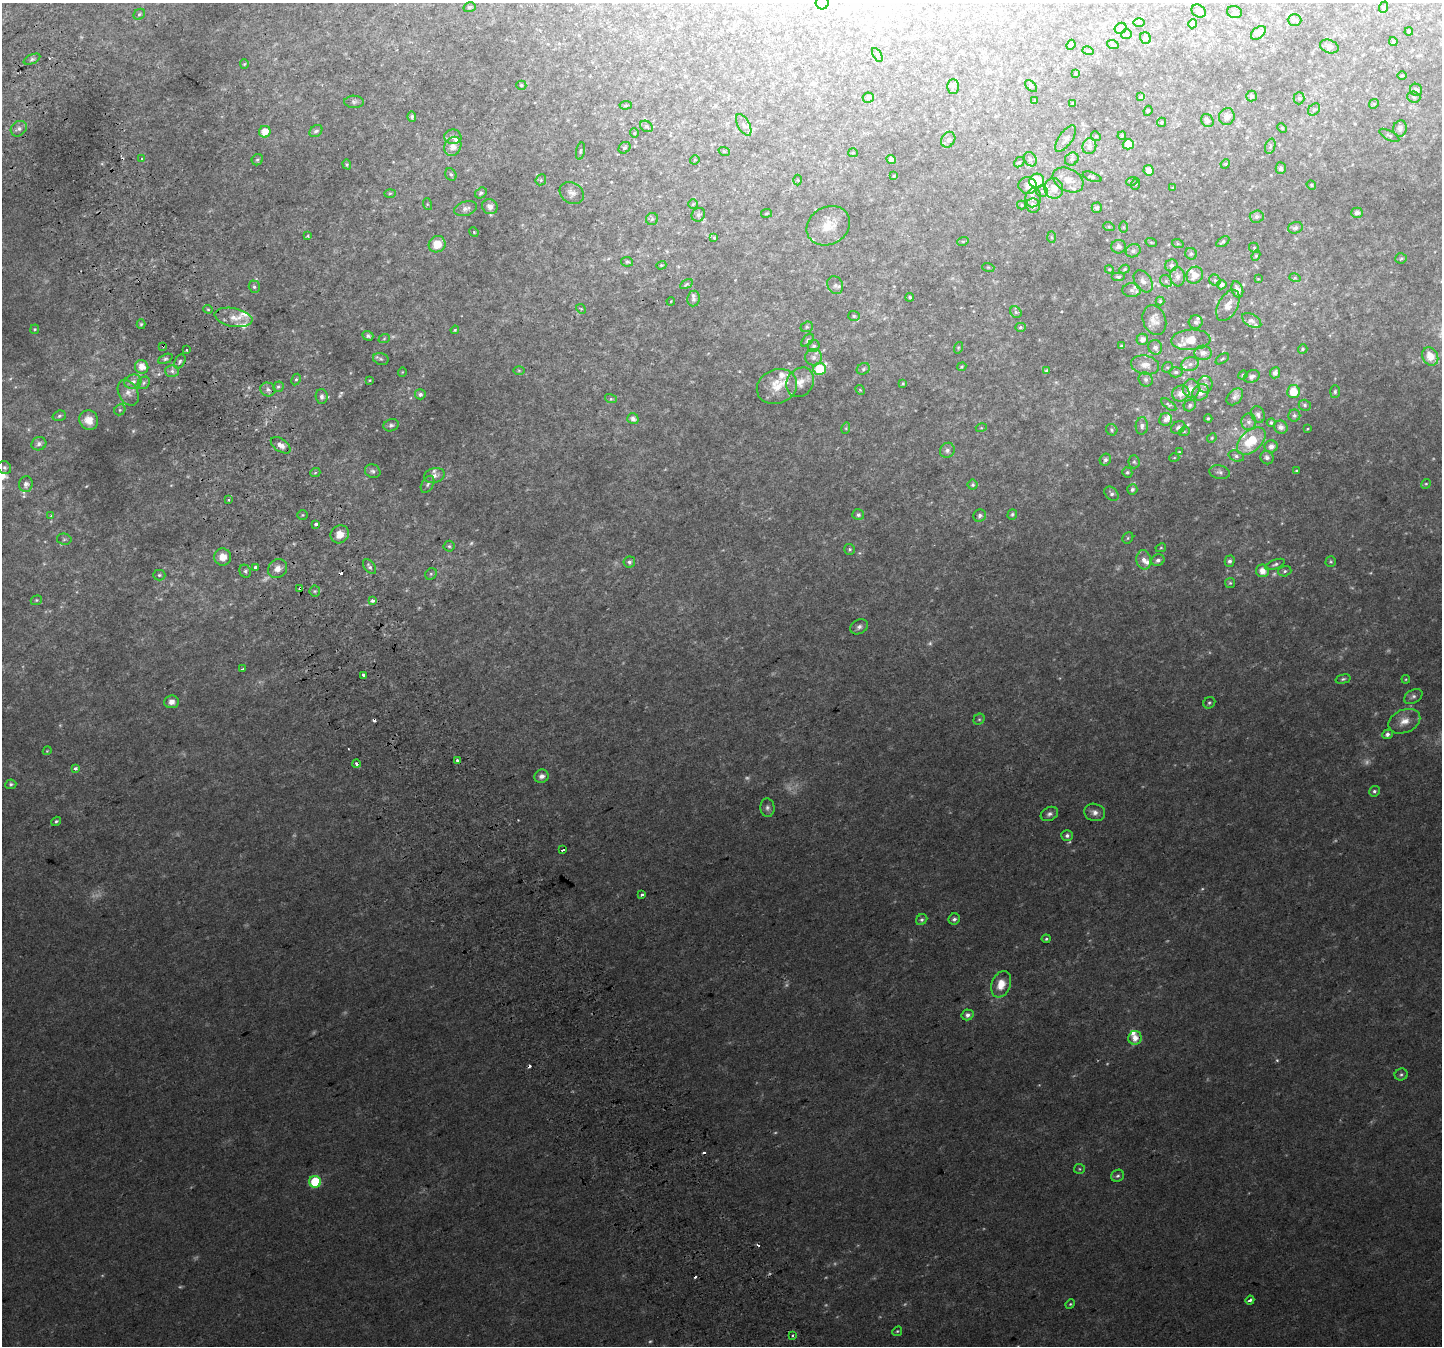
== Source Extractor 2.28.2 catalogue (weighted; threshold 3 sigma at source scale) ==
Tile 11 of 4 x 4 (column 3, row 3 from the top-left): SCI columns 2920-4359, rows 1524-2867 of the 5835 x 5676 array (HDU 1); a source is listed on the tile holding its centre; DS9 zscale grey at full resolution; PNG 1444 x 1348 px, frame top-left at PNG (2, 3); each listed source drawn as its Kron ellipse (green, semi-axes under 4 px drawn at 4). Shown black and unused: <1% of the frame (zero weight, under 2 of 3 exposures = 2% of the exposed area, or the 3 px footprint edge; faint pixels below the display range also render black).
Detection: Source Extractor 2.28.2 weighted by HDU 2 'WHT'; one run over the whole footprint, this tile lists its part. Background 0.0434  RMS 0.0093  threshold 0.042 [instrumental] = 3 sigma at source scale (4.5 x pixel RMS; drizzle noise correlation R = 1.50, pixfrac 1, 0.0396/0.0396 arcsec/px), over >= 5 px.
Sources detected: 408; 33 too faint to see at this stretch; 9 cosmic-ray / hot-pixel residue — neither listed nor drawn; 27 inside a brighter listed object's ellipse — not listed separately; the other 339 listed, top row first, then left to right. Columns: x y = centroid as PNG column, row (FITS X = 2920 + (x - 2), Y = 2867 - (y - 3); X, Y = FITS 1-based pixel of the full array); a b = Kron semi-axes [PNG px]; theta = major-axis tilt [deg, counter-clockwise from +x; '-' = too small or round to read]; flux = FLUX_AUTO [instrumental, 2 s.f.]
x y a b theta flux
822 3 6 6 - 42
470 7 6 4 16 1.5
1384 7 6 4 70 1.1
1199 11 7 6 - 2.7
1234 12 7 6 - 2.4
139 14 6 5 - 1.6
1294 20 7 5 0 1.6
1139 23 5 4 - 0.95
1193 24 5 4 - 2.9
1121 28 6 5 - 1.7
1409 32 4 3 - 1.8
1258 33 8 5 41 3.9
1126 34 5 5 - 1.5
1145 38 6 5 - 2.1
1393 42 4 4 - 1.6
1071 45 5 4 - 1.2
1113 45 6 4 -19 0.93
1329 47 9 6 -21 3
1088 51 6 3 -16 0.96
877 55 7 4 -59 1.3
32 59 9 4 25 2
244 64 5 4 - 1
1075 74 3 3 - 1
1402 75 5 3 - 0.85
521 85 5 4 - 1.5
953 86 7 6 - 2.1
1031 86 7 4 -45 1.4
1416 90 6 6 - 3.6
1251 96 5 5 - 1.8
1141 97 4 3 - 1.3
1414 97 6 5 - 1.7
868 98 5 5 - 1.8
1299 98 6 5 - 1.6
1035 100 4 4 - 1
354 102 10 6 0 2.7
1072 103 3 2 - 0.59
1374 104 5 4 - 1.2
626 105 6 4 6 1.2
1314 109 7 5 46 2
1148 111 5 4 - 1.1
412 117 5 4 - 2
1227 117 8 8 - 5.4
1207 121 7 6 - 3
1161 122 5 4 - 1.4
744 125 12 6 -61 3.5
646 126 7 5 -32 1.5
1282 128 5 4 - 0.93
1400 128 8 6 82 4.6
19 129 9 7 38 3.4
316 131 7 5 40 2.3
265 132 6 5 - 13
634 133 4 4 - 0.89
1389 135 11 4 -28 2
1096 136 5 4 - 1
1122 136 4 3 - 1.1
453 137 8 7 - 4
1066 139 15 6 55 4.6
948 140 8 6 58 2.4
1128 144 5 5 - 11
453 146 10 8 63 8.7
1089 146 8 7 - 3.5
1270 146 8 5 71 1.8
624 148 6 5 - 1.8
580 151 9 3 79 1.2
724 151 6 3 -19 0.93
853 153 5 4 - 1
142 159 3 2 - 0.81
891 159 5 4 - 3.3
1030 159 7 6 - 2.9
1072 159 7 6 - 2.3
257 160 6 5 - 1.6
695 160 5 4 - 0.95
1019 162 6 4 41 1.2
347 164 5 4 - 1
1225 164 5 3 - 0.84
1281 168 6 5 - 2.4
1149 170 5 5 - 6.7
451 174 6 5 - 2
894 176 3 2 - 0.82
1092 177 10 4 -20 1.7
541 180 6 5 - 1.5
798 180 5 3 - 0.78
1068 180 16 11 -28 9.6
1037 181 7 7 - 30
1132 181 6 3 18 1.1
1136 184 6 3 70 0.91
1311 185 5 4 - 1
1028 186 9 8 - 5.8
1054 188 10 9 - 8.6
1173 188 3 3 - 0.79
1042 191 6 5 - 2
390 193 6 4 2 1
481 193 6 5 - 1.6
572 193 13 10 -30 5
1033 198 9 8 - 4.8
427 204 6 4 -72 1
693 204 5 5 - 1
1022 205 4 4 - 1.2
1033 206 7 7 - 5.2
490 207 8 7 - 4.7
1097 208 5 5 - 2.1
466 209 12 7 16 3.9
767 213 5 3 - 0.93
1357 213 6 5 - 2.5
698 215 7 6 - 2.1
1257 217 7 6 - 2.9
652 219 6 6 - 1.9
828 226 22 19 30 18
1109 227 6 4 -18 1.1
1123 227 6 4 -90 1
1295 228 7 5 17 2.5
474 232 5 4 - 0.95
308 236 4 3 - 1
1052 237 6 4 -88 1.2
714 238 4 3 - 0.98
963 241 6 3 19 0.89
1151 242 6 3 -19 0.9
1223 242 7 4 33 1.9
437 244 9 8 - 15
1178 244 6 4 -19 1.1
1118 247 7 6 - 3.4
1254 248 5 4 - 1.1
1133 251 8 6 27 2.9
1191 254 6 5 - 1.9
1256 256 5 4 - 1.3
1401 258 6 5 - 1.4
627 262 6 5 - 1.9
661 265 5 4 - 1.1
1171 265 6 6 - 2.5
988 267 6 4 -18 1
1109 269 4 3 - 0.81
1124 269 5 4 - 1.1
1195 275 9 8 - 8
1177 276 10 7 -84 4.5
1118 277 7 4 0 1.8
1295 278 6 3 -16 1.1
1258 279 3 3 - 0.66
1215 280 6 5 - 1.6
1143 281 12 8 -55 4.5
1166 281 6 5 - 1.9
686 284 7 3 29 1.4
835 285 9 7 -64 3.3
1222 285 5 4 - 3.3
254 287 6 5 - 2.1
1237 289 8 5 -70 4.7
1132 290 9 7 0 3.4
910 297 4 4 - 1.7
694 299 8 6 83 2.5
671 301 4 3 - 0.58
1160 301 4 4 - 1
1228 305 17 9 62 8.4
208 309 4 4 - 1.2
581 309 5 4 - 1.1
1016 312 6 5 - 1.9
854 316 6 5 - 1.7
233 317 19 9 -11 11
1154 320 15 11 -70 7.9
1252 320 11 6 -32 3.5
1196 322 7 6 - 2.5
141 324 5 4 - 1.3
807 327 6 5 - 1.5
1020 327 5 4 - 1.6
35 329 5 4 - 1
455 330 4 3 - 1
368 336 5 4 - 2.4
384 339 6 3 20 1
1142 339 6 5 - 5.2
807 340 8 4 48 1.6
1191 340 19 10 3 15
163 346 3 2 - 0.81
814 346 6 5 - 2.4
1122 346 4 3 - 1.8
1155 347 7 7 - 4
958 348 6 4 72 1.1
1303 349 5 4 - 1.6
186 350 2 2 - 1.1
1203 353 9 7 -4 5.8
1430 356 9 7 -62 13
814 357 8 8 - 3.7
165 359 8 4 27 1.8
381 359 8 5 -15 2.1
1222 359 7 3 35 1.3
180 361 7 5 61 2.4
1190 364 9 7 17 4.2
1145 365 14 9 -11 9
142 367 7 6 - 10
962 367 5 4 - 1.2
1167 367 5 5 - 1.4
820 369 6 6 - 33
863 369 7 5 30 1.8
519 370 6 4 -1 0.94
172 371 7 6 - 3.1
1047 371 3 3 - 1.5
402 372 5 3 - 0.63
1176 372 7 5 -1 2.2
1275 373 5 5 - 4.3
1243 375 5 4 - 1.1
1252 377 8 6 23 2.7
296 379 6 4 62 1.6
1146 379 7 6 - 2.9
370 380 4 3 - 0.8
133 382 8 7 - 4.7
800 382 15 13 54 10
144 383 7 5 47 2.4
903 383 4 3 - 1
1205 384 8 7 - 4.1
777 386 21 17 23 18
278 387 6 5 - 1.7
1191 388 9 8 - 6
268 389 7 7 - 3.3
860 390 5 4 - 1
1293 391 7 6 - 16
1200 392 9 7 46 6.3
1335 392 6 5 - 1.6
128 393 14 9 -61 6.6
1181 393 9 8 - 7.2
420 394 5 5 - 2.6
322 396 7 6 - 3.2
1235 397 10 6 46 4.3
611 399 6 4 -17 1.4
1169 405 9 4 -36 1.4
1190 405 6 5 - 2.1
1305 405 6 5 - 1.8
120 410 6 5 - 1.6
1258 414 8 6 -67 3.3
1294 415 6 6 - 2.2
59 416 7 5 18 1.8
1208 418 4 3 - 1.1
633 419 5 5 - 4.6
89 420 10 9 - 9.4
1166 420 6 6 - 3.6
1249 422 8 7 - 3.4
1271 423 4 4 - 1.5
391 425 8 6 16 2.5
1142 426 8 6 86 3
1178 427 7 6 - 2.4
1281 427 7 6 - 4.8
846 428 6 4 73 1.2
981 428 5 3 - 0.94
1307 429 4 3 - 0.77
1112 430 6 5 - 1.6
1184 432 5 3 - 0.99
1212 438 5 4 - 1
1251 441 17 10 42 29
39 444 7 6 - 3.1
281 445 11 6 -35 5.6
1271 446 6 6 - 5
947 450 8 7 - 3
1179 452 4 4 - 0.87
1236 456 8 5 -20 2.3
1174 458 5 3 - 0.79
1267 458 7 6 - 3
1105 460 6 5 - 2.4
1134 462 6 5 - 1.5
5 468 7 6 - 2.2
373 471 8 6 -22 2.4
1296 471 3 3 - 1.1
1127 472 5 5 - 1.6
1220 472 10 6 -12 3.2
315 473 5 3 - 1.1
434 476 10 7 15 4.9
26 484 8 7 - 3.5
427 484 9 6 60 2.5
1426 484 5 4 - 1.2
973 485 5 5 - 1.6
1132 489 5 5 - 2.2
1111 494 8 6 -43 2.5
229 500 3 3 - 2
1012 514 5 4 - 1.6
303 515 5 4 - 1.1
858 515 6 5 - 2.6
51 516 4 4 - 0.86
980 516 6 6 - 2.6
316 524 3 3 - 6.4
340 534 9 8 - 8.6
1128 538 6 5 - 1.5
64 539 7 5 -10 1.8
449 546 5 5 - 1.6
1161 548 5 4 - 1
850 549 5 5 - 1.4
223 557 8 8 - 9.9
1144 560 10 7 -79 5.4
1158 560 7 5 30 2.9
1230 561 5 5 - 2.6
629 562 6 5 - 2.7
1331 562 5 5 - 1.3
1275 564 10 4 21 2.2
370 567 8 5 -53 2.3
255 568 3 3 - 23
278 569 10 9 - 6.9
245 571 7 5 -65 2.1
1262 571 6 6 - 8.8
1285 571 6 5 - 1.8
431 574 6 5 - 1.5
159 575 6 5 - 1.6
1230 583 5 5 - 1.3
300 589 3 3 - 5.5
315 591 5 5 - 1.6
36 600 6 4 21 1.2
373 600 4 3 - 11
859 627 9 7 28 3.3
242 669 3 3 - 6.4
363 675 4 3 - 3.2
1343 679 7 4 15 1.7
1406 679 4 3 - 0.85
1413 696 10 6 28 2.9
171 702 7 6 - 5.1
1209 703 6 5 - 1.6
979 719 6 5 - 1.5
1404 721 16 11 24 10
1387 734 5 5 - 3
47 751 4 3 - 0.76
458 761 4 3 - 5.7
356 764 4 3 - 2.9
75 768 4 3 - 4.8
541 776 7 6 - 4.5
11 784 5 5 - 1.8
1374 791 5 5 - 1.9
767 808 9 7 -86 3.2
1095 812 10 8 -16 5.1
1049 814 9 6 28 3.2
56 821 5 3 - 1.4
1067 836 6 5 - 2.6
563 850 4 3 - 6.4
642 895 3 3 - 5.4
954 919 6 5 - 2.5
922 920 6 5 - 1.9
1046 939 4 4 - 1.4
1001 984 14 9 69 14
967 1015 6 5 - 3.6
1135 1038 7 6 - 8.7
1401 1075 6 6 - 1.8
1080 1169 6 5 - 1.2
1117 1176 6 5 - 2
315 1182 6 6 - 50
1250 1300 4 3 - 4.5
1070 1304 5 4 - 1.1
897 1331 5 4 - 1.2
792 1336 4 3 - 1.4
Overlapping masked pixels (flux is a lower limit): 4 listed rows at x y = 163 346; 142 367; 300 589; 458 761
Isophote crosses this tile's border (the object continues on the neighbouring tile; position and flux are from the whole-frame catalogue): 1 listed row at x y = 822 3